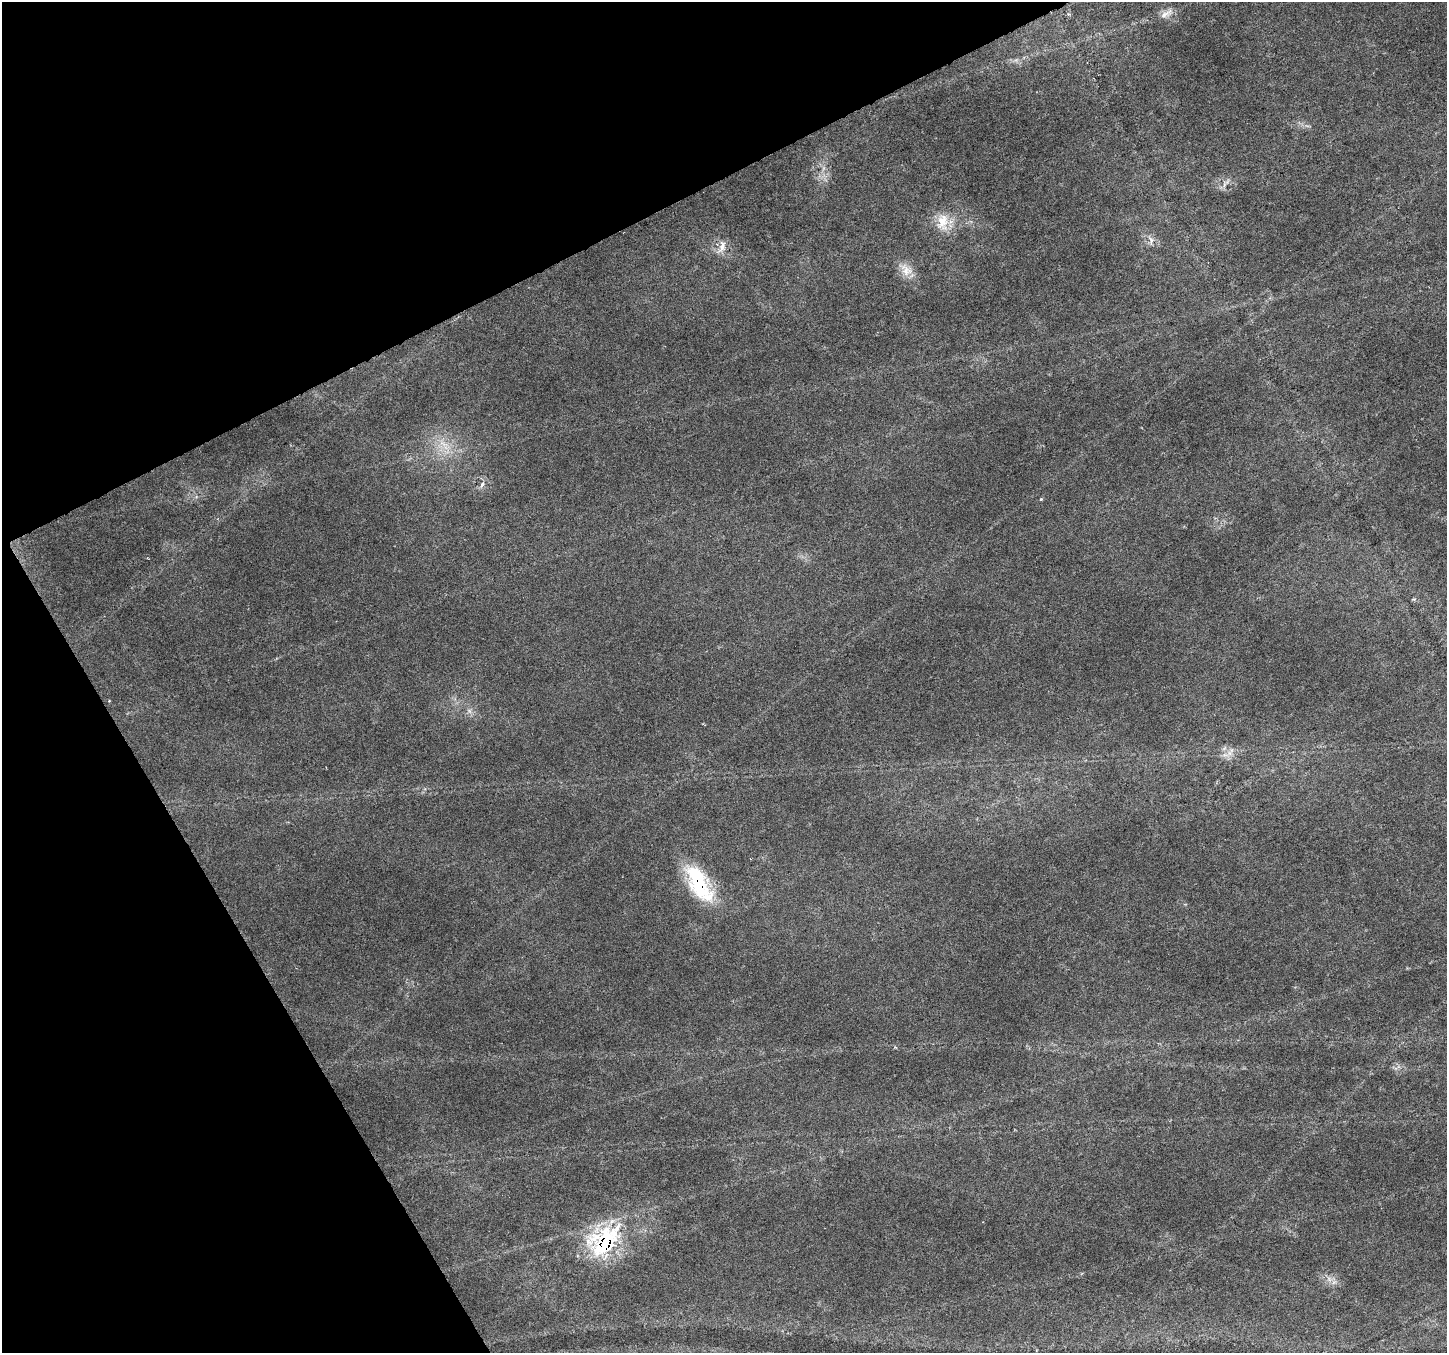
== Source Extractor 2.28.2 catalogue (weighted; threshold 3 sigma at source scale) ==
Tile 5 of 4 x 4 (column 1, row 2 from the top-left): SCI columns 7-1451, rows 2867-4217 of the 5788 x 5674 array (HDU 1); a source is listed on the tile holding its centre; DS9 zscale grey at full resolution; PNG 1449 x 1355 px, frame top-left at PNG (2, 2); no overlay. Shown black and unused: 25% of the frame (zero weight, under 3 of 6 exposures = <1% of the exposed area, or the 3 px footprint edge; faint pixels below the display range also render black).
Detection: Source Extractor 2.28.2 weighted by HDU 2 'WHT'; one run over the whole footprint, this tile lists its part. Background 0.0161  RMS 0.0018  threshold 0.00756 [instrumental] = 3 sigma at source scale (4.09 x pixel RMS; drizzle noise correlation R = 1.36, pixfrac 0.8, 0.0396/0.0396 arcsec/px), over >= 5 px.
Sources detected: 15; all 15 listed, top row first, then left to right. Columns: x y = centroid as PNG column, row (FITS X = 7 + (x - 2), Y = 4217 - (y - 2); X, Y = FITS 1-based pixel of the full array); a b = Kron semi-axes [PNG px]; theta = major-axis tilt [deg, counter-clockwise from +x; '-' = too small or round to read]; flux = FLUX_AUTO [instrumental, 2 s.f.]
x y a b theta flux
1166 14 21 8 31 1.4
1227 181 8 5 45 0.47
942 222 27 17 88 3.9
1151 240 14 6 -67 0.87
722 246 16 8 70 1.6
906 270 22 14 -49 2.5
444 444 18 5 -24 1.5
482 484 10 4 66 0.6
1041 499 5 3 - 0.17
469 711 7 5 -89 0.5
1229 753 8 6 61 0.91
699 883 44 19 -61 15
895 1047 5 3 - 0.16
605 1242 25 18 45 28
1329 1279 9 5 -46 0.68
Overlapping masked pixels (flux is a lower limit): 2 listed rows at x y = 699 883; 605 1242